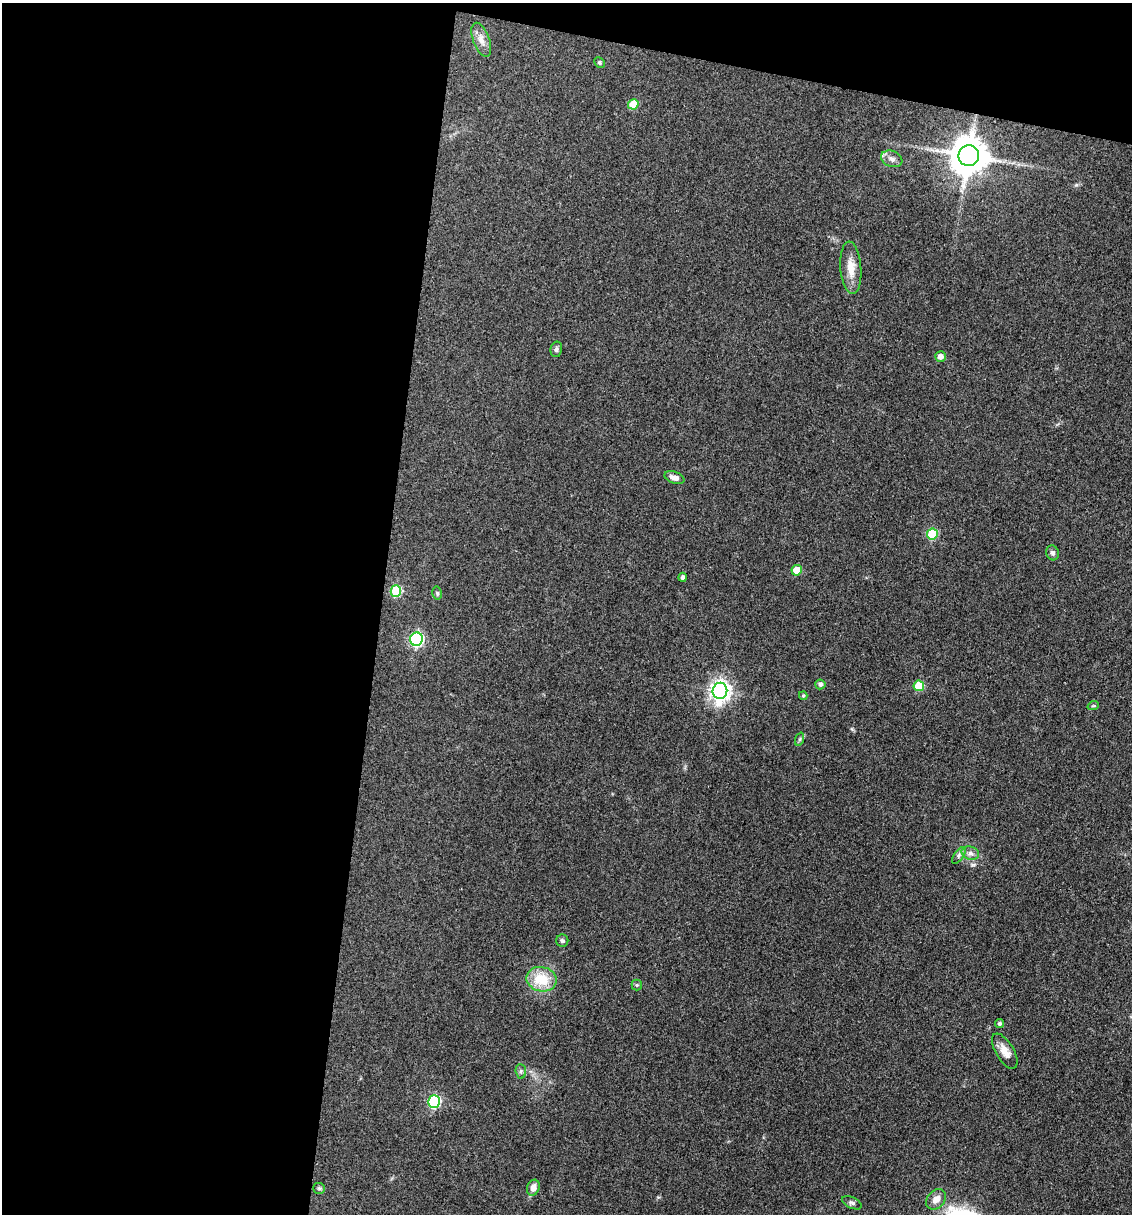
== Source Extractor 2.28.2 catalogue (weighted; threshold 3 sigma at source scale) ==
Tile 1 of 4 x 4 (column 1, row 1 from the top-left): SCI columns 236-1365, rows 3637-4848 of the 4873 x 4848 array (HDU 1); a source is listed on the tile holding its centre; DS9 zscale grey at full resolution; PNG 1134 x 1216 px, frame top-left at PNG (2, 3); each listed source drawn as its Kron ellipse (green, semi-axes under 4 px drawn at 4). Shown black and unused: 37% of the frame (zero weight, under 3 of 4 exposures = <1% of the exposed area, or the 3 px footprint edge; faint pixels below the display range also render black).
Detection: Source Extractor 2.28.2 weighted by HDU 2 'WHT'; one run over the whole footprint, this tile lists its part. Background 0.149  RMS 0.0071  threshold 0.032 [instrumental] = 3 sigma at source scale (4.5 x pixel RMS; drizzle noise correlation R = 1.50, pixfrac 1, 0.05/0.05 arcsec/px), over >= 5 px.
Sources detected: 35; all 35 listed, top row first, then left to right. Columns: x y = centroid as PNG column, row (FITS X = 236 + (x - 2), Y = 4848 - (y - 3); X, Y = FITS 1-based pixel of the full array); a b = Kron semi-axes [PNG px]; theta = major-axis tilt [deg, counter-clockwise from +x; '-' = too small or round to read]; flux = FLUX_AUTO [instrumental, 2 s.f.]
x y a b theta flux
481 40 18 8 -70 5.6
599 63 5 4 - 1.4
633 104 5 5 - 17
969 156 10 10 - 2000
892 159 11 8 -22 3.6
851 268 26 10 -86 11
556 349 8 6 78 1.7
940 356 5 5 - 4.4
675 478 10 5 -19 4.5
932 534 5 5 - 37
1052 553 7 6 - 2
797 570 5 5 - 15
683 577 4 4 - 2.1
396 591 5 5 - 41
437 593 6 5 - 1.1
416 639 7 6 - 120
820 684 5 5 - 2
919 686 5 5 - 26
720 691 8 7 - 400
803 696 4 4 - 0.73
1093 706 6 3 18 0.69
800 739 7 4 71 1.1
970 853 9 6 -15 2.8
959 855 10 4 55 2.1
562 941 6 6 - 1.4
542 979 15 12 -11 20
637 985 5 5 - 1
999 1024 4 4 - 1.6
1005 1051 20 9 -59 6.9
521 1071 7 5 -85 1.6
434 1102 6 6 - 87
319 1188 6 5 - 1.2
533 1188 8 6 70 5.3
936 1199 11 8 47 5.8
852 1203 10 5 -25 1.9